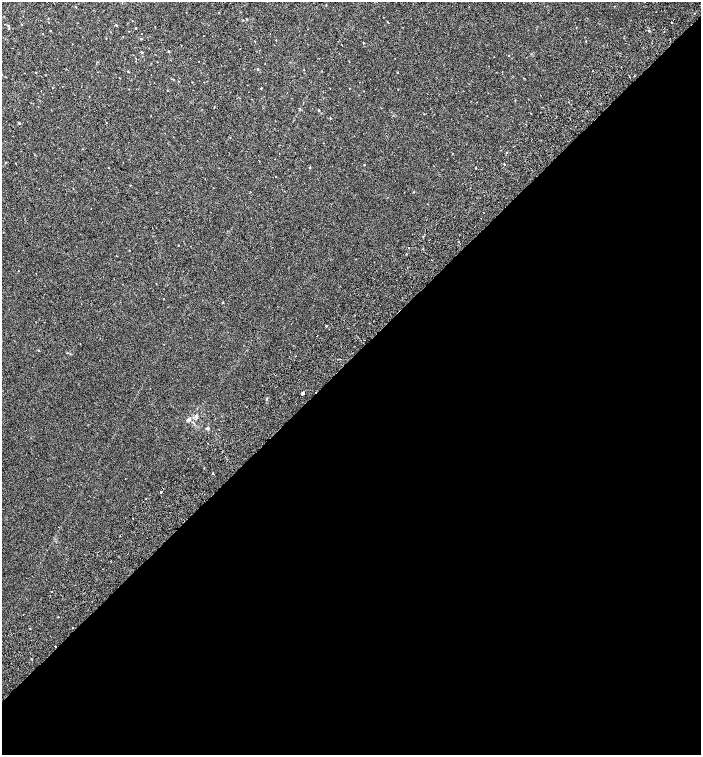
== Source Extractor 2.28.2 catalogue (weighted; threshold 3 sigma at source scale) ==
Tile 15 of 4 x 4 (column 3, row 4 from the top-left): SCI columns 3052-4448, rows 99-1603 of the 6168 x 6210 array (HDU 1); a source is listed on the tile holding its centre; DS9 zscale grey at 2 x 2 block average (1 PNG px = mean of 2 x 2 image px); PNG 703 x 757 px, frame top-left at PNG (2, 2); no overlay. Shown black and unused: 53% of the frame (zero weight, under 2 of 3 exposures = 6% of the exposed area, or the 3 px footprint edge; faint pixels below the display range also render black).
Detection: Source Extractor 2.28.2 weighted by HDU 2 'WHT'; one run over the whole footprint, this tile lists its part. Background 0.00654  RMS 0.006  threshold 0.0268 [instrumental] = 3 sigma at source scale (4.5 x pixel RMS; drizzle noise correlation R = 1.50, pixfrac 1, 0.0396/0.0396 arcsec/px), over >= 5 px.
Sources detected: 60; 4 cosmic-ray / hot-pixel residue — not listed; the other 56 listed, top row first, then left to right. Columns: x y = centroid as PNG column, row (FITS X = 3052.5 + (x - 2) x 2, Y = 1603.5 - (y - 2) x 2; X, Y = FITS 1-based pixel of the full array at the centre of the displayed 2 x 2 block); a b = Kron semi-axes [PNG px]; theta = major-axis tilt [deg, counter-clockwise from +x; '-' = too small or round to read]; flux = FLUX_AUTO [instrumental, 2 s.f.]
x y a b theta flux
76 7 3 2 - 0.71
48 18 2 2 - 0.49
243 20 2 2 - 0.47
671 23 2 2 - 0.75
8 25 3 3 - 1
116 25 3 2 - 0.98
9 28 2 2 - 0.68
136 28 2 2 - 0.72
50 31 2 2 - 0.68
649 31 2 2 - 1.1
141 39 3 2 - 0.84
586 41 2 2 - 0.56
168 51 3 2 - 0.73
142 52 3 2 - 1.1
509 56 2 2 - 0.51
157 62 2 2 - 0.44
258 69 3 2 - 1.2
304 70 2 2 - 0.42
128 72 3 2 - 0.54
397 72 2 2 - 0.68
36 73 2 2 - 0.62
2 74 2 2 - 0.52
634 76 2 2 - 2.2
173 79 2 2 - 0.51
261 88 2 2 - 0.6
167 91 2 2 - 0.53
319 110 2 2 - 1.1
330 118 2 2 - 0.67
19 123 3 2 - 0.9
506 152 2 2 - 0.72
35 155 2 2 - 0.42
5 162 2 2 - 0.49
504 164 2 2 - 1.8
364 165 2 2 - 0.67
310 167 2 2 - 0.91
476 168 2 2 - 0.61
130 185 2 2 - 0.57
73 188 2 2 - 0.53
414 192 2 2 - 0.71
459 242 2 2 - 0.66
178 245 2 2 - 0.5
409 248 2 2 - 0.73
406 254 2 2 - 0.68
223 302 2 2 - 1.2
326 325 2 2 - 2.8
303 393 2 2 - 83
189 420 7 4 51 3.3
207 428 4 3 - 1.7
213 473 2 2 - 3.4
161 492 2 2 - 2.7
146 499 2 2 - 0.6
132 518 2 2 - 1.4
51 591 2 2 - 0.58
58 617 2 2 - 1.3
72 627 2 2 - 0.7
31 659 2 2 - 0.89
Overlapping masked pixels (flux is a lower limit): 1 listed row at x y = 303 393
Isophote crosses this tile's border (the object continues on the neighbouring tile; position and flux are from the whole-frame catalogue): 1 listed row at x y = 2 74
Diffuse or blended objects may show on this block-average render without a row.